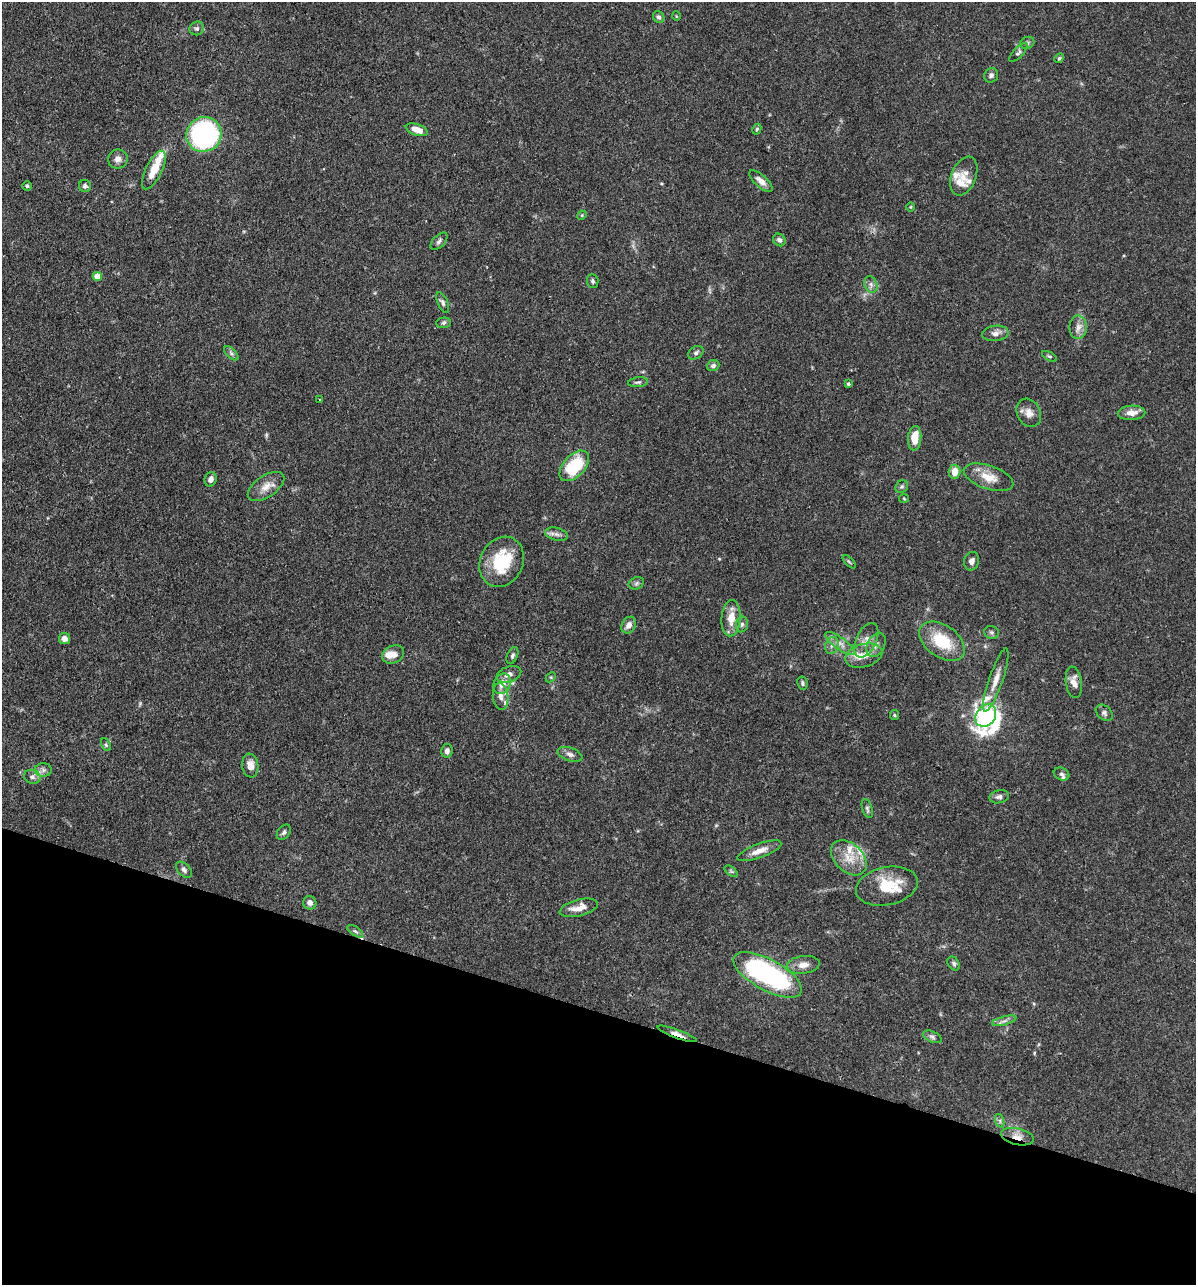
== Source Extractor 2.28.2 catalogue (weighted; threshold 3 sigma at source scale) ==
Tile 15 of 4 x 4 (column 3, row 4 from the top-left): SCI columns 2640-3833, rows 2-1284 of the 5155 x 5135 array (HDU 1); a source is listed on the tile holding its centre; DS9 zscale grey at full resolution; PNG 1198 x 1287 px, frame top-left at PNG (2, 2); each listed source drawn as its Kron ellipse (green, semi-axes under 4 px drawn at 4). Shown black and unused: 21% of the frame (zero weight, under 3 of 4 exposures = <1% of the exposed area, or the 3 px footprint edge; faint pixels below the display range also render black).
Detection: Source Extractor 2.28.2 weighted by HDU 2 'WHT'; one run over the whole footprint, this tile lists its part. Background 0.102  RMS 0.0038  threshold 0.0169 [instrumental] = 3 sigma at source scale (4.5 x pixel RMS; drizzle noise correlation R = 1.50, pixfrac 1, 0.05/0.05 arcsec/px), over >= 5 px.
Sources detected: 113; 1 too faint to see at this stretch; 2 inside a brighter object's white glare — neither listed nor drawn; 12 inside a brighter listed object's ellipse — not listed separately; the other 98 listed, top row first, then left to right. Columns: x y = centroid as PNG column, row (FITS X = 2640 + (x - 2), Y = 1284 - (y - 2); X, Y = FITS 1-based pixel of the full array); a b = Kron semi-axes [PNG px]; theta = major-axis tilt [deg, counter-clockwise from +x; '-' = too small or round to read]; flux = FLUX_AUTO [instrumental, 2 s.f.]
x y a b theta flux
676 16 5 3 - 0.28
659 17 6 5 - 0.87
197 28 7 6 - 1.1
1027 43 7 6 - 0.85
1018 52 12 5 47 1
1059 58 5 4 - 0.52
991 75 7 6 - 1
757 129 5 3 - 0.49
417 130 11 5 -19 4.4
204 134 18 17 - 59
118 159 10 9 - 2
154 170 21 8 64 7.1
964 176 20 12 69 4.4
761 181 14 6 -42 2.5
27 186 5 4 - 0.65
85 186 6 6 - 0.96
910 207 5 3 - 0.32
582 215 5 4 - 0.38
779 240 7 5 -46 1.2
439 241 10 6 46 1.2
97 276 5 4 - 6.8
593 281 7 6 - 0.78
871 284 8 6 -70 1.3
443 303 11 5 -66 1
444 323 7 5 3 0.81
1078 327 12 8 89 2.5
995 333 13 7 7 2.1
231 353 9 4 -45 0.91
696 353 8 6 36 0.92
1049 356 8 3 -29 0.54
713 366 6 5 - 1.2
638 382 10 5 6 0.83
848 384 4 4 - 0.56
320 399 3 2 - 0.3
1029 413 15 11 -64 3
1132 413 14 7 2 3.3
915 438 12 6 86 6.1
574 466 18 10 47 19
955 472 7 6 - 4.2
989 477 26 11 -18 6
211 479 7 6 - 2
266 486 21 10 34 4.2
902 487 7 5 42 0.72
904 499 5 3 - 0.37
556 534 12 6 -14 1.6
972 561 9 7 73 1.9
502 562 26 21 63 18
849 562 8 3 -45 0.52
636 583 8 6 22 0.87
731 618 18 9 85 5.5
742 624 8 6 75 1
629 625 9 6 58 2.3
992 632 7 6 - 0.87
65 639 5 5 - 2
866 640 18 10 65 3.5
942 641 25 16 -35 15
840 643 18 6 -36 2.7
832 645 8 6 73 1.5
876 645 13 8 63 2.3
393 654 11 8 23 2.7
512 656 9 5 66 0.85
864 656 19 11 16 4.8
509 674 13 8 20 2.1
551 677 5 4 - 0.43
996 680 33 7 71 4.7
1074 682 16 8 -82 3.1
802 683 7 5 -80 0.79
502 684 10 8 65 3.7
501 696 13 7 -83 2.5
1104 713 10 7 -42 1.1
894 715 5 4 - 0.45
986 715 12 9 55 79
106 745 7 4 -64 0.62
447 751 7 5 78 1.2
570 754 13 6 -19 1.7
250 765 12 8 -82 3.2
43 770 8 7 - 1.4
1061 774 8 6 -22 1
32 777 8 7 - 1.5
999 797 10 6 13 1.3
867 809 10 5 -72 0.85
284 832 8 6 51 0.93
759 851 23 7 20 3.8
849 858 21 14 -43 6.7
184 870 10 6 -46 1.2
731 871 7 4 -37 0.56
887 886 31 19 12 12
310 903 7 6 - 1.7
579 908 19 8 14 4
355 931 9 4 -35 0.78
954 963 8 5 -53 0.81
803 965 16 9 6 3.1
768 975 38 15 -28 65
1004 1021 12 3 15 1.1
677 1034 21 4 -20 2.5
932 1037 10 5 -25 1.1
1000 1121 7 4 -72 0.77
1017 1137 17 8 -12 3.5
Overlapping masked pixels (flux is a lower limit): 2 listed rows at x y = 677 1034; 1017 1137